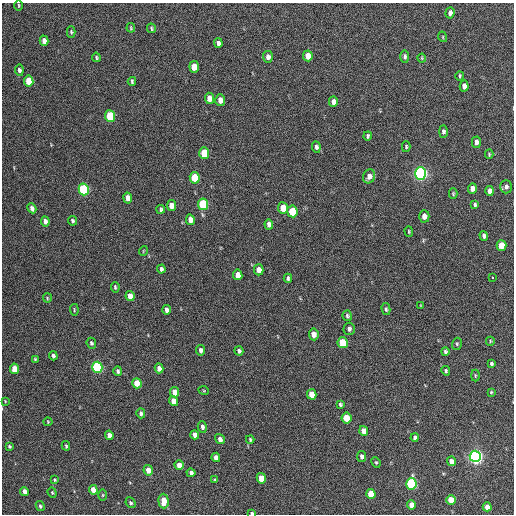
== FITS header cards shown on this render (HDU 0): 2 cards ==
NAXIS1  =                  512 / Axis length
NAXIS2  =                  512 / Axis length

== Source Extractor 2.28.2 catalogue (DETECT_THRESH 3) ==
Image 512 x 512 px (HDU 0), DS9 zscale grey, 1 PNG px = 1 image px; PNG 516 x 516 px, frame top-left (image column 1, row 512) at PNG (2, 3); each listed source drawn as its Kron ellipse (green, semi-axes under 4 px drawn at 4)
Background 394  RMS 19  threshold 57.4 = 3 sigma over >= 5 px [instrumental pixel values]
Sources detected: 130; all 130 listed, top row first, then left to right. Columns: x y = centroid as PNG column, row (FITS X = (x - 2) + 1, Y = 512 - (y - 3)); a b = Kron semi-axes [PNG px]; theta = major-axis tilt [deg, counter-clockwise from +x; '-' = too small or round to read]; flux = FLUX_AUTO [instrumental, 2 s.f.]
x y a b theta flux
19 5 5 2 - 1100
450 13 5 4 - 5600
131 28 5 3 - 1300
151 28 5 3 - 1700
71 32 5 4 - 1900
443 37 5 3 - 1200
44 41 5 4 - 6900
218 43 5 4 - 4300
308 56 5 5 - 15000
96 57 5 4 - 1800
268 57 6 5 - 5100
405 57 6 4 -89 3100
422 58 4 4 - 1300
194 67 6 5 - 23000
19 70 5 4 - 4200
460 76 4 3 - 1700
29 81 5 4 - 29000
132 81 4 3 - 2000
464 86 5 4 - 6500
209 98 5 4 - 13000
220 100 6 5 - 9700
333 102 5 4 - 5900
110 116 6 5 - 69000
443 132 6 4 90 3100
368 136 4 3 - 2200
476 142 5 4 - 5500
316 147 6 4 -84 3200
406 147 5 4 - 1600
204 153 6 5 - 39000
489 154 4 3 - 1600
420 173 6 5 - 390000
369 176 7 6 - 7900
195 178 6 5 - 40000
506 187 6 6 - 4000
472 188 5 4 - 9100
84 189 6 5 - 120000
490 191 5 4 - 7000
453 194 5 4 - 1600
128 198 5 4 - 8800
203 204 6 5 - 91000
475 204 4 3 - 2300
171 206 5 4 - 11000
32 208 5 4 - 4200
283 208 6 5 - 25000
161 209 4 3 - 2200
292 211 6 5 - 45000
424 216 6 5 - 8900
190 220 5 4 - 8800
45 221 5 4 - 4700
72 221 5 4 - 2300
269 224 5 4 - 4800
409 231 5 4 - 1400
484 236 5 4 - 3600
502 245 5 5 - 26000
143 251 5 3 - 950
161 269 4 3 - 2900
259 270 5 5 - 12000
238 275 5 4 - 13000
492 277 3 3 - 6500
288 278 4 4 - 2800
115 287 5 3 - 1900
130 296 5 4 - 11000
47 298 5 4 - 1300
421 306 4 2 - 1100
386 309 6 4 -76 2200
74 310 6 3 -83 1300
166 310 5 3 - 4300
347 316 5 4 - 2100
349 329 6 5 - 3400
314 334 6 5 - 8700
490 341 4 4 - 1400
91 343 5 4 - 2200
343 343 5 5 - 46000
457 344 6 4 72 1800
201 350 5 4 - 4800
239 351 4 4 - 3300
445 351 4 3 - 2300
53 356 4 4 - 2900
35 359 4 3 - 1200
491 363 4 3 - 1900
97 367 6 5 - 160000
159 368 5 4 - 6400
14 369 5 4 - 21000
118 371 5 4 - 2700
446 371 5 4 - 2000
475 376 6 3 90 1300
137 383 5 4 - 21000
204 391 5 3 - 1100
175 392 5 4 - 13000
491 392 3 3 - 1200
312 394 5 5 - 19000
5 401 3 3 - 930
174 401 5 4 - 13000
340 404 4 3 - 2100
141 413 5 4 - 2600
347 418 5 5 - 28000
48 422 4 4 - 1200
202 427 6 4 -75 3700
364 431 5 4 - 12000
109 435 5 4 - 6600
195 435 5 4 - 7200
415 437 4 4 - 3200
220 439 5 4 - 4900
250 439 4 3 - 1800
9 446 4 3 - 1800
66 446 4 3 - 1700
362 456 5 4 - 4400
475 456 6 5 - 490000
216 457 5 4 - 7000
451 461 5 4 - 8700
376 462 5 4 - 1600
179 465 5 4 - 11000
148 470 5 4 - 12000
191 473 4 4 - 3400
261 478 5 4 - 21000
55 480 3 3 - 1500
215 480 4 3 - 1800
411 484 6 5 - 160000
93 490 5 4 - 15000
24 491 4 4 - 7000
52 493 5 4 - 1700
371 494 5 4 - 30000
103 495 5 3 - 1400
451 500 5 5 - 18000
163 501 7 5 -89 16000
131 503 5 4 - 2400
411 505 4 4 - 10000
40 506 5 4 - 2200
487 507 4 4 - 9600
252 513 4 3 - 1600
At the frame edge (FLAGS 8, measured only in part): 1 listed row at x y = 252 513